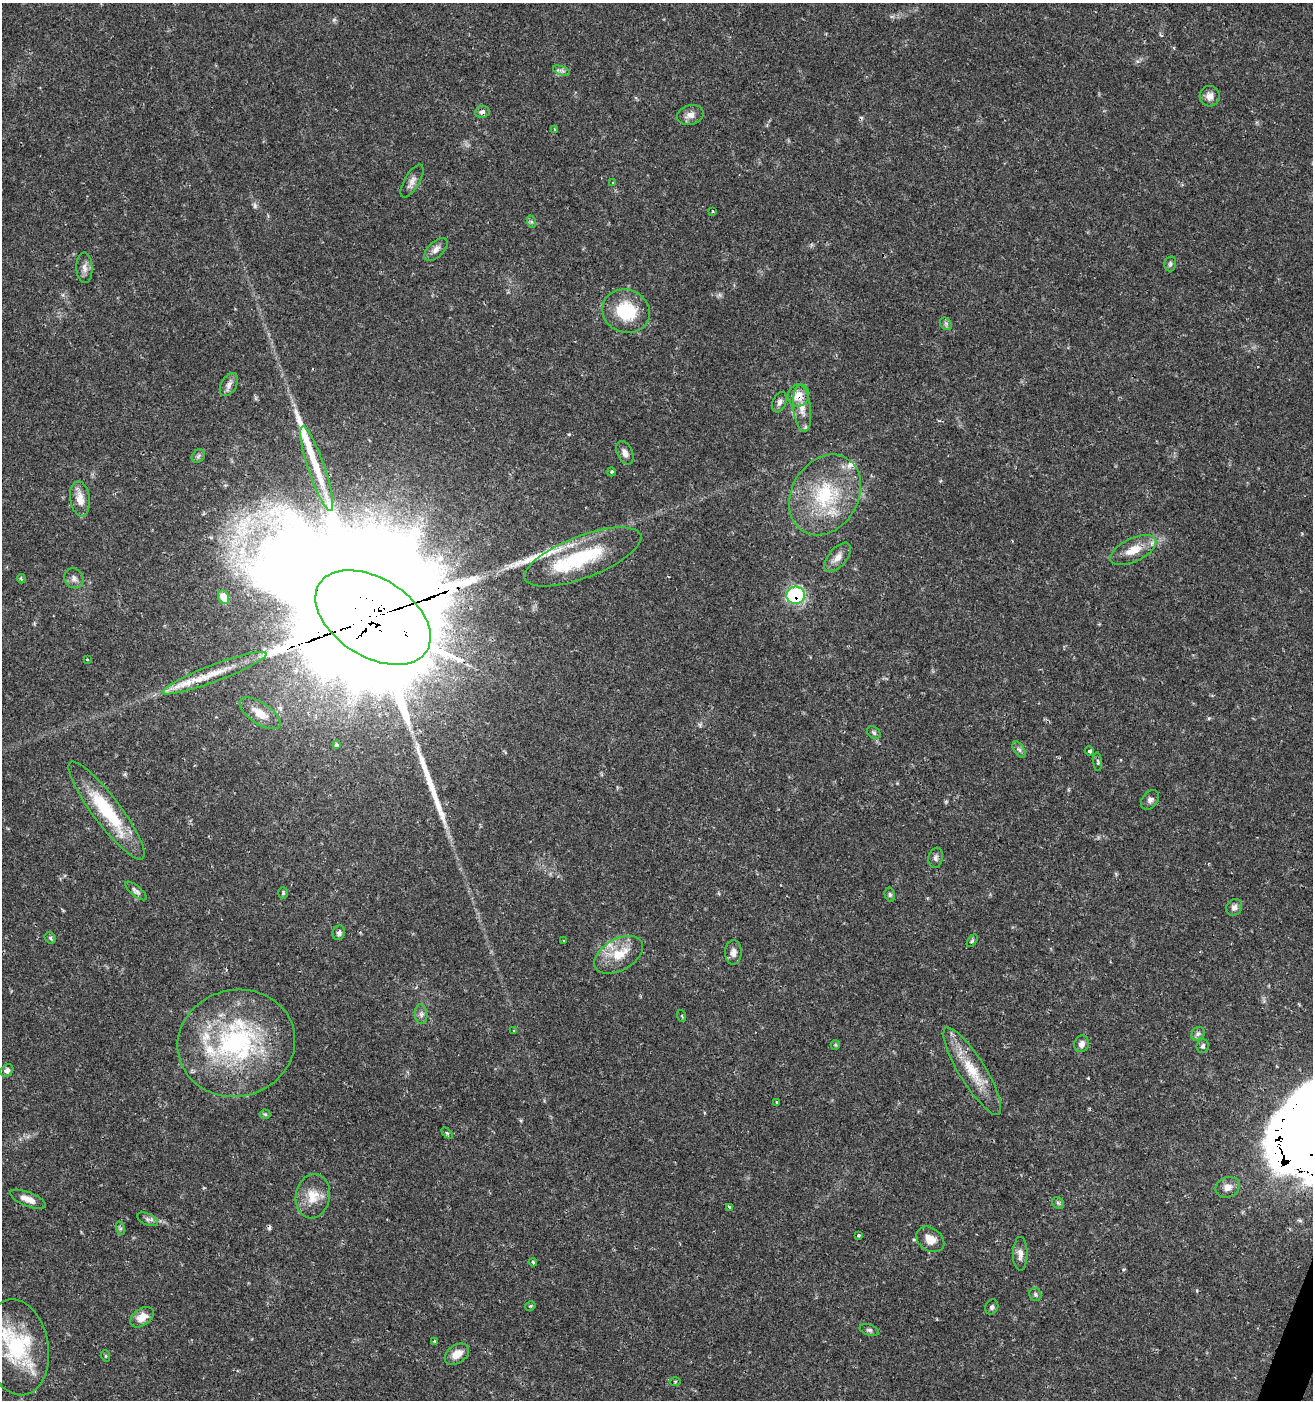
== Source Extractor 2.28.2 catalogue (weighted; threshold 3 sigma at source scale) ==
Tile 6 of 4 x 4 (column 2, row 2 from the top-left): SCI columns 1592-2902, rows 2802-4199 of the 5735 x 5611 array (HDU 1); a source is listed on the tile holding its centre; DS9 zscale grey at full resolution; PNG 1315 x 1402 px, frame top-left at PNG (2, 3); each listed source drawn as its Kron ellipse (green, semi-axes under 4 px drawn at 4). Shown black and unused: <1% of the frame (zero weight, under 2 of 3 exposures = <1% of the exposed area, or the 3 px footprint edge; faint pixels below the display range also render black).
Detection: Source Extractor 2.28.2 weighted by HDU 2 'WHT'; one run over the whole footprint, this tile lists its part. Background 0.0352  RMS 0.0032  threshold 0.0142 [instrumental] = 3 sigma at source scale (4.5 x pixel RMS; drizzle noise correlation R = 1.50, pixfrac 1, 0.0396/0.0396 arcsec/px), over >= 5 px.
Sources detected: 100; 1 too faint to see at this stretch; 1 cosmic-ray / hot-pixel residue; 3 long thin detections or spike segments (spike, bleed or trail) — neither listed nor drawn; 8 inside a brighter listed object's ellipse — not listed separately; the other 87 listed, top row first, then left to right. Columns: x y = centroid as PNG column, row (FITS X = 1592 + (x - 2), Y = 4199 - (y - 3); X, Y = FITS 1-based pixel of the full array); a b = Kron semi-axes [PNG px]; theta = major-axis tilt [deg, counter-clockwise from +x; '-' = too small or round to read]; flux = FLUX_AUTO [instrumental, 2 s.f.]
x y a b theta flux
562 71 9 4 -19 0.76
1210 96 10 10 - 2.3
482 112 7 6 - 1.3
690 115 13 9 14 2.1
554 129 3 3 - 0.35
412 181 18 7 60 2
613 183 4 3 - 0.92
712 211 3 3 - 0.31
532 222 6 4 -70 0.52
436 250 14 7 43 1.8
1170 264 8 5 76 0.69
84 268 15 8 -88 2
626 311 24 21 -21 15
946 324 7 5 -47 0.74
229 385 12 7 60 1.7
798 396 11 10 - 4.3
779 402 11 6 68 1.2
802 409 23 9 -84 3.7
625 453 12 7 -65 1.7
198 456 7 6 - 0.75
317 469 44 8 -71 8.5
611 472 4 4 - 0.39
825 495 42 33 59 25
80 499 17 9 -82 4.1
1133 550 25 11 25 5.8
583 557 62 21 21 27
837 557 17 9 50 2.7
74 578 10 9 - 1.5
21 579 5 3 - 0.39
796 595 9 8 - 29
224 597 7 5 -63 1.8
373 617 63 39 -32 25000
87 659 3 3 - 0.4
214 673 55 8 21 9.4
260 713 23 10 -34 5.2
874 732 7 5 -35 0.66
336 745 3 3 - 0.89
1019 750 9 5 -56 0.91
1090 751 5 4 - 0.84
1098 762 9 3 -85 0.53
1150 800 11 7 51 1.3
107 810 60 14 -53 22
936 858 10 7 80 1
136 891 13 5 -40 1
283 893 6 4 90 0.51
890 895 7 5 -75 0.65
1234 907 9 7 55 1.3
339 933 7 6 - 1
50 938 6 5 - 0.57
563 941 4 2 - 0.23
972 941 7 3 53 0.5
733 952 12 8 89 2
619 955 26 15 29 8.1
421 1014 10 6 -81 1
682 1016 6 3 -72 0.33
514 1031 3 3 - 0.72
1198 1034 7 6 - 0.89
236 1043 59 53 14 57
1082 1044 8 7 - 1.7
835 1045 5 4 - 0.37
1203 1046 7 6 - 0.79
7 1070 7 5 42 1.1
972 1071 51 13 -58 11
777 1103 3 3 - 1.4
265 1114 5 5 - 0.44
447 1133 6 4 -44 0.48
1228 1187 12 10 23 2.7
313 1196 22 17 79 6
28 1199 19 7 -21 3.1
1058 1203 6 5 - 0.55
729 1207 4 3 - 4.2
147 1219 11 6 -22 1.1
120 1228 7 4 -72 0.55
859 1235 3 3 - 0.77
930 1239 15 11 -36 3.4
1020 1254 17 7 -90 2.1
533 1262 4 3 - 0.35
1035 1295 7 6 - 0.6
530 1306 5 3 - 0.32
992 1307 8 6 63 0.72
142 1317 13 8 35 3.8
869 1330 10 5 -17 0.78
434 1341 4 3 - 0.41
17 1347 48 32 -80 28
457 1354 13 9 34 3.5
106 1356 6 3 -71 0.3
675 1381 5 3 - 0.32
Overlapping masked pixels (flux is a lower limit): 3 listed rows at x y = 798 396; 796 595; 373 617